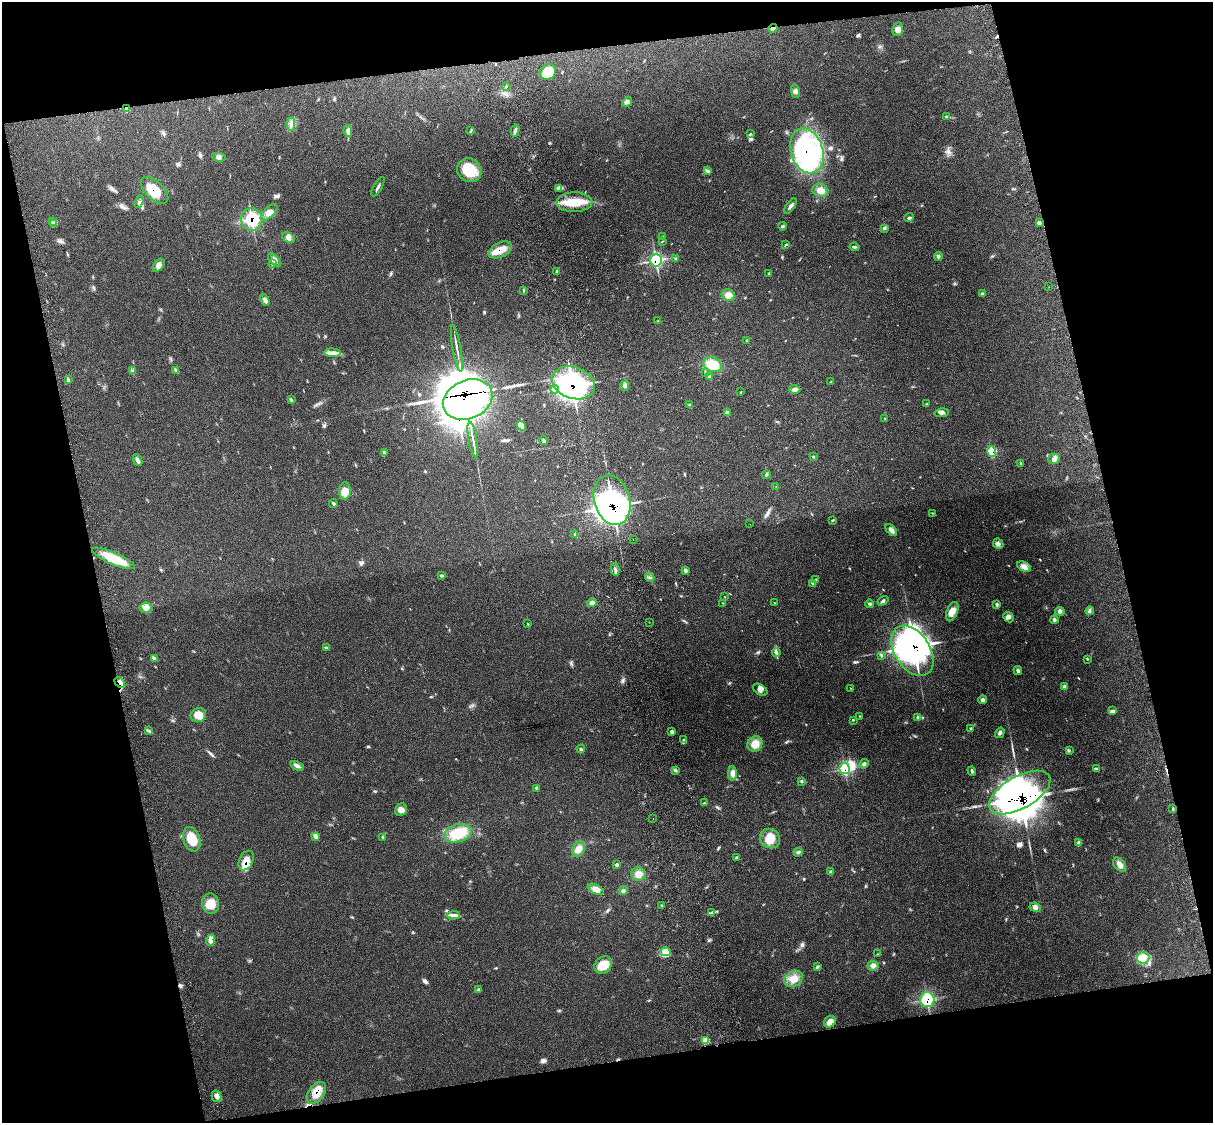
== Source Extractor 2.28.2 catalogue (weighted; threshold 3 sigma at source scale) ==
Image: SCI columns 117-4960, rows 165-4647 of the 5085 x 4920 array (HDU 1 of 3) = the unmasked area's bounding box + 8 px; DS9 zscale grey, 4 x 4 block average (1 PNG px = mean of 4 x 4 image px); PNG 1215 x 1125 px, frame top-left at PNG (2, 2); each listed source drawn as its Kron ellipse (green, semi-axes under 4 px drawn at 4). Shown black and unused: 26% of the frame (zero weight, under 3 of 4 exposures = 6% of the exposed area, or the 3 px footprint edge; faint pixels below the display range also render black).
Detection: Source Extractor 2.28.2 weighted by HDU 2 'WHT'. Background 0.27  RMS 0.0091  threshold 0.0411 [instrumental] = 3 sigma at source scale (4.5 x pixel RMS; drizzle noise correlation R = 1.50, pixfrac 1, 0.05/0.05 arcsec/px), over >= 5 px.
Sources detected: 236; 29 inside a brighter object's white glare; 1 cosmic-ray / hot-pixel residue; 1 long thin detection or spike segment (spike, bleed or trail) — neither listed nor drawn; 4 coinciding with a brighter row at this scale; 9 inside a brighter listed object's ellipse — not listed separately; the other 192 listed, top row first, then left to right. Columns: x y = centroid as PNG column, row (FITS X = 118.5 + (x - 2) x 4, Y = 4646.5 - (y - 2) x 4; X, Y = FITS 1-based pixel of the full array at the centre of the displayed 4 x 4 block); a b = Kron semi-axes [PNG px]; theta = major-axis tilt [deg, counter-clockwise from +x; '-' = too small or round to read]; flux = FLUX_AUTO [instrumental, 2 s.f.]
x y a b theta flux
773 28 4 3 - 11
898 29 7 5 79 24
548 72 9 7 38 120
506 86 2 2 - 3.8
795 91 7 4 -77 18
627 102 5 4 - 14
126 108 3 2 - 7.3
947 117 4 2 - 5.5
291 124 6 3 90 18
471 130 4 2 - 5.6
348 131 6 4 -81 16
515 131 6 3 75 15
750 134 3 2 - 3.9
807 151 23 16 -73 460
219 157 7 4 -8 20
469 170 12 11 - 170
707 171 2 2 - 2.6
378 187 11 2 60 13
558 188 3 2 - 8
155 190 17 9 -44 100
820 191 8 6 -17 44
139 201 7 2 70 10
574 202 18 10 2 130
791 206 9 2 53 18
269 212 10 5 45 36
909 218 5 2 - 7.3
252 219 11 10 - 210
53 222 2 2 - 2.6
1040 223 2 2 - 3.7
53 224 3 2 - 2.5
782 226 4 3 - 7
885 228 4 2 - 7.3
662 236 2 2 - 1.8
288 238 7 4 -29 23
662 241 3 2 - 2.9
786 244 4 2 - 6
855 247 5 2 - 8.7
500 250 12 7 26 82
938 256 4 2 - 7.5
676 259 4 2 - 6.3
275 260 8 3 -49 21
656 260 6 6 - 320
272 264 4 2 - 8.3
159 265 7 5 52 23
557 272 3 2 - 5
769 273 4 2 - 5
1049 287 2 2 - 1.3
524 291 2 2 - 3.3
983 293 4 2 - 7.9
728 295 7 5 -28 36
265 300 6 4 -61 17
658 321 2 2 - 2.6
746 340 2 2 - 2.1
457 348 24 2 -80 26
332 353 8 4 -2 24
713 365 9 7 -25 130
132 370 3 2 - 5.9
175 370 4 2 - 6.1
705 373 4 2 - 6.6
710 377 3 2 - 12
68 380 3 3 - 8.5
831 382 3 2 - 3.2
573 383 22 15 -20 1100
624 385 5 3 - 12
555 389 4 2 - 12
795 389 5 4 - 17
741 392 2 2 - 2.1
291 399 4 2 - 5.8
468 400 26 19 23 3700
927 404 3 2 - 2.8
689 405 3 2 - 7.1
728 413 4 3 - 18
942 413 7 3 11 15
885 418 3 2 - 3.1
521 426 5 3 - 13
473 440 18 2 -80 25
544 441 4 3 - 9.7
992 451 5 4 - 110
384 452 4 3 - 7.5
813 456 2 2 - 6.3
1054 459 5 5 - 19
138 460 6 4 -64 18
1021 463 3 2 - 4.6
766 474 4 3 - 8
776 486 2 2 - 1.3
345 491 9 6 85 42
612 500 25 18 -74 870
333 503 4 2 - 6.9
933 513 3 2 - 2.9
832 520 3 2 - 4.6
750 524 2 2 - 0.69
891 530 7 3 -46 26
575 534 3 2 - 4.9
633 539 2 2 - 1.9
998 544 5 5 - 18
114 558 23 6 -23 190
1024 566 7 4 -26 31
615 569 6 3 -78 13
686 570 3 3 - 16
442 575 2 2 - 4
650 577 5 2 - 9
816 580 4 2 - 6.2
813 584 3 2 - 6.5
725 597 2 2 - 2.2
883 601 6 3 32 11
592 603 5 4 - 19
722 603 2 2 - 1.7
774 603 2 2 - 3
870 604 4 3 - 9.7
997 604 4 2 - 7.8
146 608 6 5 - 28
1060 611 5 3 - 11
1090 611 4 3 - 9.4
952 612 10 5 68 52
1008 617 6 4 -43 18
1054 620 4 3 - 10
649 622 2 2 - 1.7
528 624 3 2 - 3.6
327 647 3 2 - 4.2
912 651 28 17 -57 1800
776 652 4 3 - 10
881 655 3 2 - 6.1
154 659 4 2 - 9
1087 659 3 2 - 3.5
1018 670 5 3 - 13
120 683 6 3 -43 20
1064 686 3 2 - 7.5
850 688 2 2 - 2.3
760 690 8 5 -33 24
983 700 4 3 - 12
1113 711 3 2 - 3.6
198 715 8 7 - 59
859 716 2 2 - 1.9
918 718 3 3 - 12
853 720 3 2 - 3.9
970 728 2 2 - 3.5
149 731 4 2 - 6.1
672 731 2 2 - 20
1000 733 5 3 - 13
684 740 4 3 - 8.6
755 744 8 7 - 68
581 749 4 2 - 7.4
1069 751 3 2 - 4.3
864 764 5 3 - 10
297 766 7 4 -24 17
845 769 5 5 - 200
1097 769 2 2 - 4.3
676 770 2 2 - 4.3
972 771 5 2 - 8
733 773 7 4 -88 29
801 781 4 2 - 5.3
536 788 2 2 - 3.2
1020 792 34 16 29 2200
704 803 3 2 - 3.4
1172 808 2 2 - 2.9
401 810 6 5 - 31
653 818 2 2 - 3.5
458 833 14 9 15 170
316 837 4 2 - 10
383 837 2 2 - 2.9
770 838 10 9 - 72
192 839 13 8 -73 120
1078 843 4 3 - 9.8
578 849 8 6 61 39
798 852 4 2 - 6.5
737 858 3 2 - 6.1
246 861 10 6 65 52
617 865 4 3 - 8.2
1120 865 8 5 -52 31
831 872 3 2 - 5.3
638 874 7 7 - 42
596 889 9 4 -25 30
623 890 4 2 - 7.1
211 904 10 8 -79 67
661 905 2 2 - 2.1
1035 907 6 4 -24 20
712 913 4 3 - 10
453 915 6 3 2 18
211 940 6 4 66 22
666 952 5 2 - 14
878 954 3 2 - 2.8
1143 958 6 5 - 40
603 965 10 8 45 100
873 966 5 5 - 20
817 967 2 2 - 3.5
793 979 10 8 30 54
479 989 3 2 - 5.5
927 1000 7 7 - 210
830 1022 6 5 - 34
705 1041 4 3 - 15
316 1093 12 7 53 72
216 1096 6 5 - 21
Overlapping masked pixels (flux is a lower limit): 18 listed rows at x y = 773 28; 126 108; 807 151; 155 190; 252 219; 500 250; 656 260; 573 383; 468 400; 992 451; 612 500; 912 651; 120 683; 845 769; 1020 792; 246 861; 927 1000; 316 1093
Diffuse or blended objects may show on this block-average render without a row.